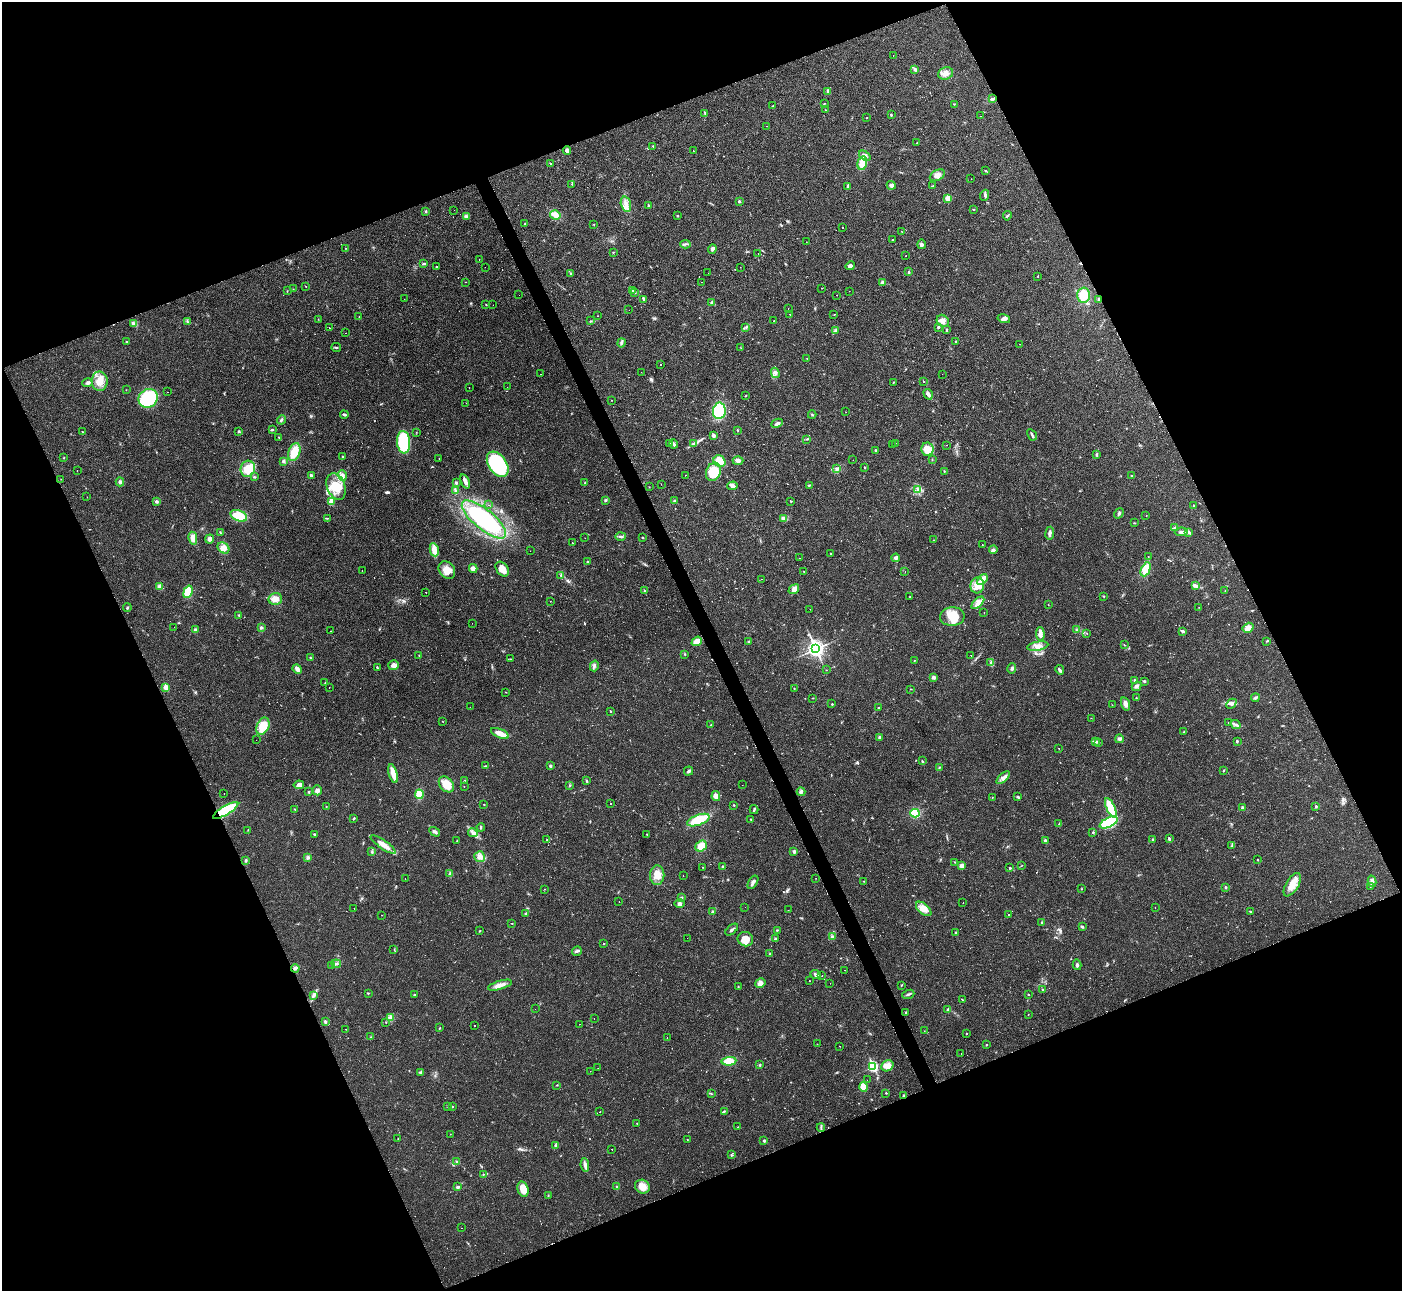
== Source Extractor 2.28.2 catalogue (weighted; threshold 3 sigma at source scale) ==
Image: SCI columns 7-5604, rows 153-5305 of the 5604 x 5592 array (HDU 1 of 3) = the unmasked area's bounding box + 8 px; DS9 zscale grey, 4 x 4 block average (1 PNG px = mean of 4 x 4 image px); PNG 1404 x 1293 px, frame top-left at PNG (2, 2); each listed source drawn as its Kron ellipse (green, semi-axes under 4 px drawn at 4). Shown black and unused: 44% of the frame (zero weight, under 2 of 3 exposures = <1% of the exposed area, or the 3 px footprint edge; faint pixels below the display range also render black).
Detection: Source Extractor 2.28.2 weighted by HDU 2 'WHT'. Background 0.0258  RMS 0.0039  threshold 0.0177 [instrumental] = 3 sigma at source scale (4.5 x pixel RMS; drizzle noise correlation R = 1.50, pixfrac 1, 0.05/0.05 arcsec/px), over >= 5 px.
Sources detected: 631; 4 too faint to see at this stretch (4 x 4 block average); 36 cosmic-ray / hot-pixel residue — neither listed nor drawn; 3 coinciding with a brighter row at this scale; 10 inside a brighter listed object's ellipse — not listed separately; of the other 578, all 500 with FLUX_AUTO >= 0.597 (the completeness limit of this list) listed and drawn (78 fainter detections not listed), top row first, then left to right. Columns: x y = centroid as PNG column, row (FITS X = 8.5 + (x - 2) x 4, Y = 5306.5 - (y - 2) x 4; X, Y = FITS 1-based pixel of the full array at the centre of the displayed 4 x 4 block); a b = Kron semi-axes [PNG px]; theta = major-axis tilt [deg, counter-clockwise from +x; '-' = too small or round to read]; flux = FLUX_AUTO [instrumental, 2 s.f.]
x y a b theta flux
893 55 2 2 - 1.3
915 70 2 2 - 7.7
946 73 7 6 - 14
828 92 4 2 - 6
992 99 4 3 - 3.8
824 104 2 2 - 1.4
954 104 2 2 - 1.2
773 106 2 2 - 1.3
825 110 2 2 - 0.83
705 113 3 2 - 1.9
891 115 2 2 - 2.7
980 116 2 2 - 1.3
867 118 2 2 - 0.82
766 126 2 2 - 0.6
917 143 2 2 - 0.84
653 146 3 2 - 1.4
567 150 4 3 - 4.7
693 150 2 2 - 0.75
865 156 6 3 -35 11
862 163 7 4 74 32
551 164 3 2 - 1.8
986 171 3 2 - 1.8
937 175 8 5 30 13
971 179 2 2 - 1.3
572 184 2 2 - 1.3
891 185 5 4 - 6.3
933 186 4 2 - 2.8
848 187 4 3 - 3.3
985 195 5 2 - 3.8
948 198 4 3 - 16
739 201 2 2 - 10
626 204 8 5 -74 14
649 205 3 2 - 1.9
974 209 2 2 - 0.94
454 210 2 2 - 1
426 211 3 2 - 1.9
555 215 5 4 - 13
466 216 4 2 - 3.5
677 216 2 2 - 2
1007 216 5 2 - 2.5
525 223 2 2 - 0.82
594 224 2 2 - 0.76
843 227 2 2 - 1.7
902 232 2 2 - 0.92
893 240 2 2 - 0.98
806 242 2 2 - 0.71
685 244 5 2 - 4.4
922 244 5 3 - 5.2
346 248 2 2 - 0.78
712 249 4 3 - 5.7
613 252 2 2 - 1.5
758 253 2 2 - 1.5
906 255 2 2 - 1.4
479 259 2 2 - 3.4
424 264 4 2 - 3.2
850 266 5 4 - 6.8
436 267 2 2 - 4
485 267 2 2 - 1
740 267 2 2 - 0.75
909 272 2 2 - 2.4
708 273 2 2 - 1.5
571 274 4 2 - 2
1038 276 2 2 - 1.2
465 282 2 2 - 0.78
701 282 2 2 - 2.9
883 282 3 3 - 7.9
306 286 2 2 - 0.82
821 288 2 2 - 0.7
293 289 2 2 - 0.7
633 290 2 2 - 1.1
287 291 2 2 - 0.91
849 291 2 2 - 0.9
634 293 2 2 - 1.9
519 295 2 2 - 1.5
837 295 2 2 - 0.67
1083 295 7 6 - 43
404 299 2 2 - 0.97
644 299 4 3 - 4.3
1099 299 2 2 - 2.2
712 302 4 3 - 3.3
486 304 2 2 - 1.4
493 305 2 2 - 0.79
788 308 2 2 - 3.2
629 310 2 2 - 1.2
790 314 2 2 - 2.4
834 315 2 2 - 0.69
598 316 2 2 - 1.7
359 317 2 2 - 3.4
318 319 2 2 - 0.95
1004 319 6 4 -15 8.1
187 321 2 2 - 1.1
590 321 2 2 - 0.92
774 321 2 2 - 1.5
943 321 6 5 - 11
134 324 4 2 - 3.5
746 327 2 2 - 0.85
938 327 2 2 - 4.3
330 328 2 2 - 14
836 330 4 2 - 3.4
947 330 3 2 - 2.1
346 333 2 2 - 1.2
956 341 2 2 - 1.4
126 342 2 2 - 1.9
622 343 4 2 - 3.4
1020 344 2 2 - 2.1
336 348 5 2 - 2.7
741 348 2 2 - 0.78
807 358 2 2 - 0.81
661 365 2 2 - 12
641 372 2 2 - 0.89
775 373 5 3 - 6.1
540 374 2 2 - 1.1
942 374 2 2 - 0.82
100 381 10 8 -88 28
924 381 2 2 - 15
893 382 2 2 - 1.3
88 383 5 3 - 5
469 387 2 2 - 1
507 387 2 2 - 0.8
126 390 2 2 - 1.3
167 392 2 2 - 1.6
928 394 5 3 - 11
745 396 3 2 - 1.3
148 398 10 9 - 130
611 400 2 2 - 0.82
466 403 2 2 - 0.99
719 411 8 6 83 160
846 412 2 2 - 0.82
344 415 4 2 - 4.7
812 415 4 2 - 2.6
281 420 5 2 - 3.6
777 423 6 3 26 8.5
272 430 2 2 - 1.5
238 431 3 2 - 2.8
737 431 3 2 - 0.99
82 432 2 2 - 1
416 432 2 2 - 0.79
713 435 2 2 - 18
1032 435 6 2 -60 4.6
279 437 2 2 - 0.86
807 439 2 2 - 0.95
404 442 11 6 -85 150
669 443 2 2 - 1
694 443 2 2 - 2
895 443 2 2 - 1.6
674 444 5 3 - 4.9
892 445 2 2 - 0.65
947 445 2 2 - 0.61
927 449 7 6 - 26
875 450 2 2 - 2
294 452 9 5 70 41
1097 454 4 2 - 2.5
342 456 2 2 - 1.6
64 458 2 2 - 2.2
439 458 2 2 - 0.92
853 460 2 2 - 1.4
932 460 3 2 - 0.93
283 461 3 3 - 3.7
719 461 6 5 - 50
738 461 5 4 - 8.3
498 464 14 9 -56 240
865 468 3 2 - 1.2
248 469 8 7 - 48
837 469 3 3 - 3.6
77 471 2 2 - 0.9
944 471 2 2 - 1
713 472 9 7 70 59
311 475 3 2 - 4.1
685 475 2 2 - 3.2
342 476 5 4 - 11
1131 476 2 2 - 1.7
254 477 3 2 - 2.1
61 479 2 2 - 0.63
465 481 7 4 -68 9.5
120 482 4 4 - 5.6
456 483 2 2 - 9.4
585 483 3 2 - 2.1
661 484 2 2 - 2.1
809 485 2 2 - 1.7
336 486 14 9 -70 51
732 486 5 4 - 6.9
649 487 2 2 - 0.8
455 490 3 2 - 2.7
918 490 3 2 - 2.8
87 497 2 2 - 0.78
605 500 3 2 - 2.9
331 501 2 2 - 34
675 501 3 2 - 2.5
791 501 2 2 - 1.7
156 502 3 3 - 3.7
488 505 2 2 - 2
1194 505 2 2 - 4.5
1119 513 5 2 - 4.5
1146 515 2 2 - 0.88
239 516 8 5 -21 57
327 518 2 2 - 1.1
784 518 3 3 - 4.7
484 519 27 10 -39 340
1134 523 3 2 - 1.7
1174 528 2 2 - 1.8
220 532 3 2 - 1.5
1181 532 6 3 8 8.5
1188 532 4 2 - 6.3
1050 533 6 3 82 7.7
620 536 5 2 - 3.8
193 538 6 4 -78 16
585 538 2 2 - 0.95
643 538 2 2 - 2.1
210 539 4 4 - 6.8
934 540 2 2 - 0.74
572 543 2 2 - 1.4
982 545 2 2 - 0.97
223 548 6 5 - 16
434 550 6 4 -80 20
993 550 4 3 - 5.4
530 551 2 2 - 1.7
831 553 2 2 - 2
1148 556 2 2 - 0.66
800 558 2 2 - 0.99
896 558 4 3 - 5.7
588 562 3 2 - 2.6
473 568 4 4 - 13
502 569 8 5 -53 23
1146 569 7 4 65 28
447 570 9 7 -53 23
362 571 2 2 - 1.2
804 571 2 2 - 1.5
905 572 2 2 - 0.66
561 575 3 2 - 1.9
762 579 2 2 - 1.1
982 579 6 3 50 28
977 585 8 7 - 22
160 586 3 3 - 14
1195 586 3 2 - 3.2
794 589 6 4 37 8.4
644 590 3 2 - 1.6
1225 591 2 2 - 0.98
188 592 6 4 70 49
426 592 2 2 - 1.3
1104 596 3 2 - 1.6
910 597 2 2 - 0.76
275 599 7 6 - 20
550 601 2 2 - 0.76
978 603 8 4 44 15
1048 605 2 2 - 0.7
1199 607 2 2 - 0.92
127 608 4 2 - 2.2
810 609 2 2 - 1.1
984 613 2 2 - 0.98
239 615 3 3 - 2.4
952 616 12 9 3 48
472 623 2 2 - 0.87
174 627 2 2 - 1.6
261 627 3 3 - 2.9
1248 628 5 4 - 14
195 630 3 3 - 4.6
1077 630 2 2 - 1.1
330 631 2 2 - 3
1183 631 4 2 - 3.9
1040 634 7 3 -87 14
1087 634 2 2 - 0.91
697 641 5 3 - 18
1267 641 2 2 - 1.3
749 642 3 2 - 1.6
1124 645 2 2 - 1.2
1038 646 11 4 10 14
816 649 4 3 - 840
685 654 3 2 - 1.4
419 655 2 2 - 0.95
971 655 2 2 - 1.8
310 658 2 2 - 1.4
511 659 2 2 - 0.9
914 660 2 2 - 1.8
991 662 2 2 - 1.6
394 665 5 5 - 11
594 666 5 3 - 5.2
377 668 4 2 - 2.5
1012 668 5 3 - 4.4
297 669 5 3 - 11
826 670 2 2 - 0.64
1060 670 5 3 - 3.9
933 677 4 4 - 4
1135 680 3 2 - 1.7
1144 681 3 2 - 2.4
325 682 2 2 - 2.3
1136 686 5 3 - 6.1
166 687 2 2 - 41
329 687 2 2 - 5.3
794 688 2 2 - 1.2
910 689 2 2 - 0.65
506 692 2 2 - 0.91
813 698 2 2 - 0.91
1136 698 2 2 - 1.2
1255 698 4 3 - 3.7
832 704 2 2 - 1.7
1126 704 7 4 -71 11
1231 704 6 4 45 6.6
1112 705 2 2 - 0.86
470 707 2 2 - 2.4
878 708 3 2 - 2
611 711 2 2 - 2.9
1091 718 2 2 - 0.64
442 721 2 2 - 0.71
1228 723 2 2 - 0.83
1236 724 5 3 - 5.1
711 725 3 2 - 1.9
263 726 9 6 65 45
1184 731 3 2 - 2
500 733 9 3 -22 25
880 737 3 2 - 6.3
1119 739 4 3 - 4.6
256 740 2 2 - 0.84
1237 741 3 2 - 2.1
1096 742 3 3 - 3.4
1099 742 3 2 - 1.3
1059 748 2 2 - 0.8
922 761 3 2 - 2.2
485 766 2 2 - 1.8
550 766 3 3 - 3.3
939 767 2 2 - 1.5
688 771 5 2 - 5.6
1223 771 2 2 - 2.2
393 774 9 3 -74 36
1003 778 8 4 42 9.9
465 780 3 2 - 1.1
587 781 2 2 - 3.1
446 784 9 6 -48 32
299 785 5 3 - 15
570 785 3 2 - 1.5
742 785 2 2 - 3.1
464 786 2 2 - 1.1
317 790 5 4 - 7
309 792 2 2 - 1.8
801 792 4 3 - 4.1
224 794 2 2 - 0.88
419 794 5 4 - 36
716 796 5 4 - 15
992 797 2 2 - 0.94
1018 797 3 2 - 3.6
484 804 2 2 - 1.3
610 804 2 2 - 1.3
733 805 2 2 - 1.5
326 807 2 2 - 0.65
1316 807 2 2 - 6.9
1111 808 10 3 -65 95
1242 808 3 2 - 5
295 809 2 2 - 0.95
226 810 14 4 30 110
754 810 4 2 - 3.5
915 813 4 4 - 62
354 818 2 2 - 2.5
751 819 2 2 - 1.1
698 820 12 5 20 63
1109 822 9 4 27 120
1059 824 2 2 - 1.7
481 827 4 2 - 2.8
248 830 2 2 - 0.73
435 832 6 3 -31 6.1
1093 832 2 2 - 1.8
473 833 5 3 - 6.9
315 834 3 2 - 2.5
647 834 2 2 - 3.4
1169 839 3 2 - 3.7
457 840 2 2 - 1.6
547 840 3 2 - 1.7
1153 840 3 2 - 3.2
1045 841 2 2 - 12
383 844 15 3 -35 24
701 846 6 5 - 25
1232 846 3 2 - 2.6
794 851 4 3 - 4.2
372 852 3 2 - 2.2
480 857 5 5 - 10
308 858 4 2 - 3.5
246 860 3 3 - 2.6
1257 860 2 2 - 1.2
955 862 3 2 - 1.6
1022 865 2 2 - 0.97
722 866 2 2 - 2.3
962 866 4 4 - 9.7
703 867 2 2 - 1
1010 868 2 2 - 2.5
450 874 3 3 - 3.3
657 875 10 7 89 25
683 875 2 2 - 2.5
816 878 2 2 - 0.66
405 879 2 2 - 0.65
863 881 2 2 - 0.84
1372 881 6 3 -75 12
753 882 7 3 57 7.1
1292 885 13 6 58 25
1370 886 2 2 - 2.2
1226 887 2 2 - 2.4
544 889 2 2 - 0.68
1082 889 2 2 - 0.92
681 898 3 2 - 2.9
619 902 2 2 - 5.6
963 903 2 2 - 2.1
679 904 5 3 - 5.5
745 907 2 2 - 3
354 908 2 2 - 0.92
1155 908 2 2 - 2.8
924 909 9 5 -41 16
788 910 2 2 - 0.69
1250 911 3 2 - 1.5
712 912 3 2 - 4.2
526 913 3 2 - 2.2
1008 914 2 2 - 6.6
382 915 2 2 - 0.6
512 923 2 2 - 0.84
1042 923 3 2 - 2.3
1082 926 3 2 - 3.1
732 930 7 2 42 5
777 930 3 2 - 1.7
480 931 2 2 - 1.5
956 933 3 2 - 2
832 937 3 3 - 3.6
687 938 2 2 - 0.72
745 939 8 7 - 27
775 939 3 2 - 3.1
604 944 2 2 - 1.2
394 949 2 2 - 1.5
577 951 5 3 - 4.6
770 954 3 2 - 2.2
336 964 4 2 - 3.3
332 965 2 2 - 0.6
1077 965 5 3 - 4.9
295 968 4 3 - 7
845 970 2 2 - 1.8
816 974 5 3 - 4.9
822 976 2 2 - 2.3
810 981 2 2 - 2.7
760 983 5 4 - 9.9
830 983 2 2 - 2
500 985 12 3 16 16
902 985 2 2 - 0.84
738 987 2 2 - 1.4
1042 989 2 2 - 1.3
368 993 2 2 - 1.4
908 994 6 2 21 3.8
1028 994 2 2 - 1.4
414 995 2 2 - 3.6
313 996 4 2 - 4.7
962 999 2 2 - 0.99
535 1009 2 2 - 0.78
948 1009 4 2 - 2.6
906 1013 2 2 - 1.2
1028 1015 2 2 - 0.88
390 1017 3 3 - 4.6
594 1018 2 2 - 6.1
325 1022 3 2 - 4.3
386 1022 2 2 - 0.99
580 1024 2 2 - 0.62
475 1025 2 2 - 8.5
440 1028 3 2 - 1.2
345 1029 2 2 - 1.5
924 1031 2 2 - 0.62
966 1033 2 2 - 2.5
370 1037 2 2 - 1.1
667 1038 2 2 - 1.1
817 1044 2 2 - 1.9
986 1045 2 2 - 1.5
840 1046 2 2 - 0.98
961 1053 2 2 - 1.7
729 1061 7 4 4 38
760 1065 3 2 - 2.4
887 1066 6 5 - 21
873 1067 3 2 - 280
598 1068 2 2 - 1.9
590 1071 2 2 - 18
421 1072 4 2 - 3.5
867 1080 2 2 - 1.4
557 1085 2 2 - 1.3
863 1087 5 4 - 26
886 1093 2 2 - 1.4
711 1094 3 2 - 1.3
903 1096 3 2 - 2.1
447 1106 2 2 - 0.85
452 1107 2 2 - 1.2
724 1111 4 2 - 3
600 1112 2 2 - 2.6
637 1123 2 2 - 1.4
738 1127 2 2 - 0.81
821 1128 4 2 - 3.3
450 1134 2 2 - 0.64
398 1139 2 2 - 0.61
687 1140 2 2 - 0.79
764 1141 2 2 - 6.7
555 1146 2 2 - 1.1
612 1149 2 2 - 0.73
731 1155 2 2 - 1.2
457 1162 3 2 - 4
585 1165 7 3 -81 7.4
483 1174 2 2 - 1
458 1187 3 3 - 3.8
616 1187 2 2 - 1
642 1187 7 6 - 28
523 1189 8 5 -76 33
548 1195 3 2 - 1.6
461 1228 2 2 - 1.1
Overlapping masked pixels (flux is a lower limit): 2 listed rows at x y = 1099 299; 226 810
Diffuse or blended objects may show on this block-average render without a row.